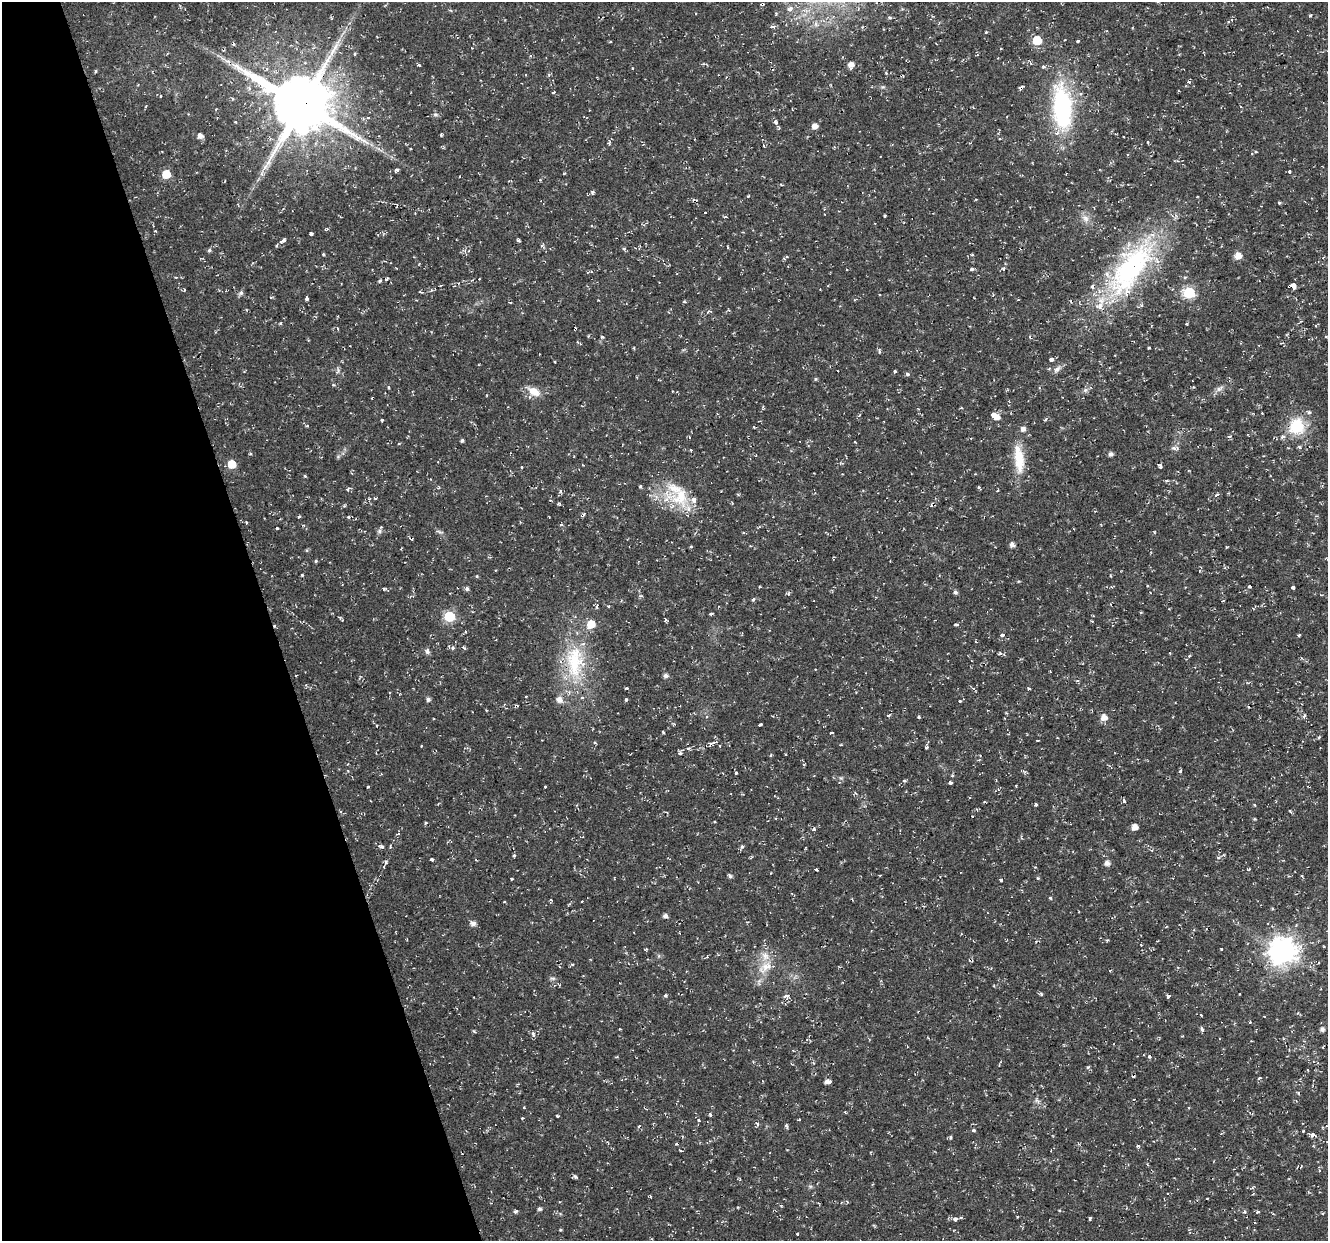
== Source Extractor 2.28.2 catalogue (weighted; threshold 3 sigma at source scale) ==
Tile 5 of 4 x 4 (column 1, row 2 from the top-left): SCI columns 1-1326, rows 2592-3830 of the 5303 x 5123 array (HDU 1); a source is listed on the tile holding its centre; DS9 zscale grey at full resolution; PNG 1330 x 1243 px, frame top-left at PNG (2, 2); no overlay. Shown black and unused: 20% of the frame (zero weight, under 2 of 3 exposures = <1% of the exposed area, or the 3 px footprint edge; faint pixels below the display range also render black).
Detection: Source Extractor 2.28.2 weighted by HDU 2 'WHT'; one run over the whole footprint, this tile lists its part. Background 0.0106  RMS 0.0031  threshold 0.0139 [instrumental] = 3 sigma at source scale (4.5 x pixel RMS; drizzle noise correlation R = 1.50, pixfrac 1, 0.0396/0.0396 arcsec/px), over >= 5 px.
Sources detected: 306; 24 cosmic-ray / hot-pixel residue — not listed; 11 inside a brighter listed object's ellipse — not listed separately; the other 271 listed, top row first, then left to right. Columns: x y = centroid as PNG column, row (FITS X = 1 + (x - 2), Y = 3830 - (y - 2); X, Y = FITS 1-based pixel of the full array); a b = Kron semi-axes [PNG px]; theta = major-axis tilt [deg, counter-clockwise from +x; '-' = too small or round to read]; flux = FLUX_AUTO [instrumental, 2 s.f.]
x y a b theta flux
762 4 4 3 - 0.86
790 9 7 6 - 1.5
1310 15 4 3 - 0.29
890 17 5 4 - 0.54
772 26 7 3 0 0.62
1132 28 3 3 - 0.3
986 32 3 3 - 0.39
1037 40 6 5 - 11
1078 41 3 3 - 2.4
472 48 3 3 - 0.26
1001 49 3 2 - 0.37
355 54 4 3 - 0.42
977 55 4 3 - 0.32
419 65 4 3 - 0.48
851 65 7 6 - 1.9
95 71 4 4 - 0.36
886 73 4 3 - 0.28
1021 88 4 3 - 3.1
553 92 3 3 - 1
161 96 4 2 - 0.27
233 99 5 4 - 0.45
301 104 20 17 -27 2200
1062 107 63 25 -85 36
792 109 3 2 - 0.26
435 114 6 6 - 0.74
368 118 5 3 - 0.33
235 122 3 3 - 0.37
775 122 7 5 -43 0.9
814 126 5 5 - 2.1
441 135 5 3 - 0.29
200 136 5 5 - 1.8
1124 137 3 3 - 0.73
764 146 4 2 - 0.24
1256 152 4 3 - 0.27
1252 153 4 4 - 0.31
396 170 6 4 30 0.74
1290 171 3 3 - 1.5
564 173 4 3 - 0.26
166 174 5 5 - 9
781 185 4 3 - 0.4
592 192 6 4 77 0.58
976 199 3 2 - 0.39
1279 203 4 4 - 0.35
1261 206 2 2 - 0.21
705 212 3 2 - 0.39
885 216 3 2 - 0.29
1086 218 11 8 -64 1.9
326 229 7 3 19 0.37
311 234 4 3 - 1.7
437 238 3 2 - 0.21
518 240 4 3 - 0.57
283 241 8 4 34 1.6
542 246 6 4 -26 0.49
624 249 5 4 - 0.56
209 250 5 5 - 0.58
323 254 4 3 - 0.32
972 255 5 3 - 0.31
1238 256 6 6 - 3.3
971 269 5 4 - 0.5
1003 269 5 4 - 0.48
1131 269 96 35 54 58
591 272 5 3 - 0.34
387 279 5 3 - 0.47
380 281 5 4 - 0.44
1293 286 4 3 - 78
420 292 6 2 -21 0.3
241 293 7 5 17 0.73
1189 293 6 6 - 29
880 295 3 2 - 0.29
307 299 4 3 - 2.3
1071 301 5 3 - 0.27
246 309 5 3 - 0.27
280 323 3 3 - 0.47
1315 325 3 3 - 0.44
337 328 3 2 - 0.55
575 329 3 3 - 0.9
602 337 5 4 - 0.41
1149 348 3 2 - 0.35
879 351 7 4 -89 0.57
1051 359 3 3 - 6.5
555 362 3 2 - 0.3
1057 369 12 7 41 1.3
338 371 7 4 34 0.58
895 371 3 3 - 1.2
907 374 4 3 - 0.92
815 379 5 3 - 0.33
389 387 3 3 - 1.1
1219 389 9 6 29 1.1
1085 390 6 6 - 0.71
534 391 16 9 -30 3.9
763 407 6 2 -86 0.31
961 408 4 3 - 0.29
994 415 6 4 -20 17
1046 419 5 3 - 0.38
382 420 3 3 - 0.47
1297 426 16 15 - 12
754 427 4 3 - 0.24
689 437 3 3 - 0.41
1283 437 6 5 - 0.72
462 440 4 3 - 0.5
855 442 3 2 - 0.24
1174 448 7 5 -8 1.3
691 450 4 3 - 0.23
250 454 4 3 - 0.3
1110 454 5 4 - 1
1019 459 41 12 -83 8.7
232 464 5 5 - 8.8
1160 466 6 4 -68 0.55
521 467 3 3 - 0.95
640 486 4 3 - 0.55
438 487 5 3 - 0.37
979 487 4 3 - 0.5
738 494 4 4 - 0.38
1216 495 8 3 30 0.43
680 497 43 26 2 15
375 498 4 3 - 0.36
369 499 4 3 - 0.29
559 504 4 3 - 0.39
584 514 5 4 - 0.47
300 516 4 2 - 0.42
348 517 4 3 - 0.5
246 522 4 3 - 0.43
277 528 3 3 - 0.75
379 531 7 7 - 0.89
439 532 13 2 -14 0.5
1012 545 5 5 - 1.3
691 547 5 3 - 0.28
1227 547 3 2 - 0.29
316 561 4 4 - 0.37
302 575 3 3 - 0.35
1110 575 4 2 - 0.3
477 576 4 4 - 0.33
1249 586 3 3 - 0.9
1293 587 3 3 - 2
384 589 4 3 - 0.4
467 589 5 5 - 0.74
955 592 5 4 - 0.78
753 599 5 3 - 0.58
608 606 3 3 - 0.4
596 607 4 4 - 0.53
1141 612 3 3 - 0.35
712 613 5 3 - 0.46
450 616 6 6 - 24
665 620 5 3 - 0.39
1092 621 3 2 - 0.25
956 625 5 3 - 0.5
465 632 4 3 - 0.49
1002 635 4 3 - 1.4
1299 635 3 3 - 0.43
453 648 6 5 - 0.6
464 648 6 3 -54 0.39
427 651 8 6 -67 0.87
1000 653 6 5 - 0.56
1170 653 3 2 - 0.34
1189 656 4 4 - 0.44
575 662 51 26 -88 24
296 676 2 2 - 0.31
665 676 5 5 - 1
626 688 4 2 - 0.29
973 688 6 4 -20 0.42
1028 689 3 3 - 0.46
428 699 5 4 - 0.91
626 700 4 3 - 0.44
960 701 4 3 - 0.4
888 716 5 4 - 0.42
1304 716 6 4 79 0.61
919 717 4 3 - 0.5
1104 717 6 6 - 2.6
760 725 4 3 - 0.93
376 726 3 2 - 0.28
663 732 3 2 - 0.28
832 733 4 3 - 0.75
1319 737 5 3 - 0.33
1038 740 3 2 - 0.24
712 743 11 4 14 1.6
926 747 5 4 - 0.63
688 748 6 4 4 0.78
680 753 6 5 - 0.66
771 755 5 3 - 0.26
1180 771 5 3 - 0.35
736 773 3 3 - 0.46
841 778 6 4 -43 0.46
996 780 4 2 - 0.25
904 781 4 4 - 0.54
950 783 3 3 - 1.8
368 786 3 2 - 0.27
1016 786 3 3 - 0.31
545 787 3 3 - 0.86
1123 801 4 3 - 3.9
1036 804 3 3 - 0.71
1255 805 4 3 - 0.27
972 816 2 2 - 0.29
714 822 3 2 - 0.36
426 823 5 4 - 0.37
1134 827 5 5 - 2.6
813 829 5 3 - 0.56
398 834 5 3 - 0.41
381 847 8 4 -9 0.71
390 847 4 3 - 0.46
742 847 6 5 - 0.58
514 856 3 3 - 0.67
1219 857 5 3 - 0.45
432 859 4 3 - 0.58
386 863 6 4 47 0.61
1107 863 5 5 - 1.7
816 869 4 3 - 0.97
1249 869 4 3 - 0.38
730 876 6 4 -58 0.63
1289 876 4 4 - 0.33
512 878 3 3 - 2
1038 878 4 4 - 0.34
1001 880 3 3 - 2.3
1050 898 3 3 - 1.4
582 901 3 2 - 0.4
504 902 4 2 - 0.24
665 916 4 4 - 1.2
473 923 6 5 - 1.5
680 933 3 2 - 0.24
646 949 4 3 - 0.28
1221 949 3 2 - 0.32
1282 951 9 9 - 360
572 964 4 3 - 0.57
765 967 25 13 39 5.6
1110 970 3 3 - 0.83
553 978 8 4 -8 0.58
1041 994 4 4 - 0.49
1239 994 2 2 - 0.21
665 995 5 4 - 0.47
787 996 7 5 4 1.3
1168 996 3 3 - 1.2
1298 1013 4 3 - 0.28
1201 1015 3 3 - 0.44
1250 1022 3 3 - 1
620 1029 3 2 - 0.35
1202 1029 4 3 - 1.2
1322 1029 5 5 - 1.1
533 1034 8 4 -76 0.67
1149 1056 3 3 - 1.4
1088 1067 4 3 - 0.63
1259 1078 5 3 - 0.44
828 1081 6 4 4 1.4
1298 1093 5 3 - 0.36
1134 1099 3 2 - 0.27
524 1107 3 3 - 0.58
845 1112 4 3 - 0.25
557 1115 3 3 - 1.2
710 1115 5 3 - 0.55
522 1118 3 2 - 0.34
799 1119 4 2 - 0.22
699 1120 4 3 - 0.36
757 1124 6 4 -77 0.58
639 1126 5 3 - 0.37
787 1126 6 3 -60 0.49
973 1130 4 3 - 0.52
1313 1135 9 5 -9 1.2
951 1137 4 4 - 0.51
1138 1146 5 4 - 0.44
681 1150 3 3 - 0.53
575 1176 8 3 -38 0.54
1207 1198 2 2 - 0.25
781 1206 5 3 - 0.27
539 1209 4 4 - 0.76
1059 1210 3 3 - 0.33
516 1211 4 3 - 0.81
1245 1212 4 4 - 0.71
1257 1212 5 3 - 0.48
1017 1217 3 2 - 0.32
1090 1218 4 2 - 0.42
956 1220 7 3 48 0.64
560 1230 4 3 - 0.29
797 1234 3 2 - 0.4
Overlapping masked pixels (flux is a lower limit): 7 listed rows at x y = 762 4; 1021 88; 301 104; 1131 269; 1293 286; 575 329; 787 996
Unlisted compact peaks at least as high as the median listed source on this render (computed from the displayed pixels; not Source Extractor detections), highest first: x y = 1303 1131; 305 476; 474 1031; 1189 82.